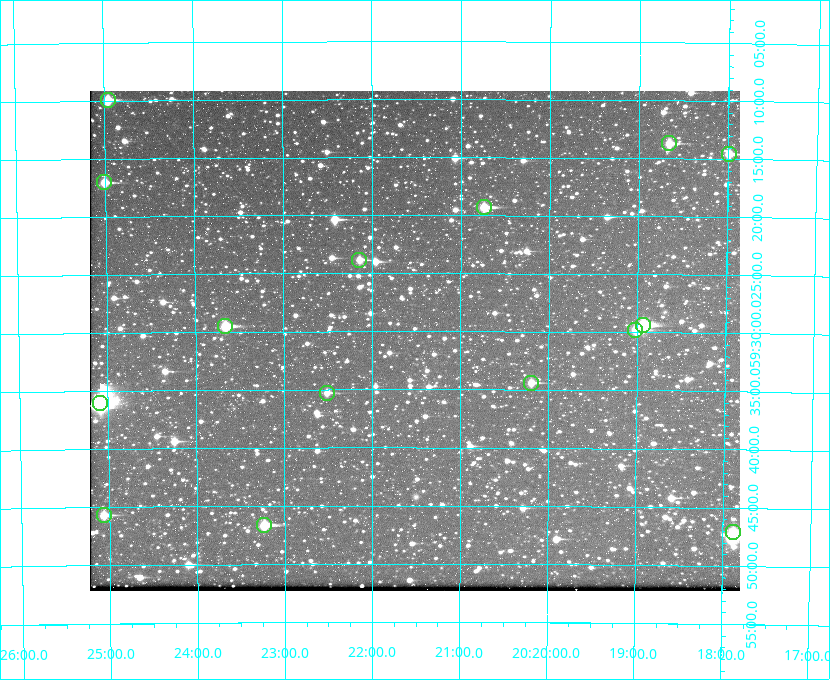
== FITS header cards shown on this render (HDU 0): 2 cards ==
NAXIS1  =                  650 / Width of table row in bytes
NAXIS2  =                  500 / Number of rows in table

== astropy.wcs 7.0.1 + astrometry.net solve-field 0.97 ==
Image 650 x 500 px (HDU 0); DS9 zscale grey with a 90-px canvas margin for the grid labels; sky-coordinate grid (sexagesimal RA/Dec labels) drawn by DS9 from the SOLVED WCS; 15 Tycho-2 reference stars matched to detected sources circled (green)
Header WCS: none
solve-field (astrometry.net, Tycho-2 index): SOLVED blind (the file carries no WCS)
Solved WCS: RA---TAN-SIP/DEC--TAN-SIP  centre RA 20:21:31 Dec +59:31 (305.38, +59.51 deg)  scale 5.17 arcsec/px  FOV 56.0' x 43.1'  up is +180 deg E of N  parity flipped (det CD > 0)
(file carries no celestial WCS; the grid is the blind solution)
Tycho-2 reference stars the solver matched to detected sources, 15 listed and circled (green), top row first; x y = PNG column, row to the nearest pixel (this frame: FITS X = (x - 90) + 1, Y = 500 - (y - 91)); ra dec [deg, ICRS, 3 dp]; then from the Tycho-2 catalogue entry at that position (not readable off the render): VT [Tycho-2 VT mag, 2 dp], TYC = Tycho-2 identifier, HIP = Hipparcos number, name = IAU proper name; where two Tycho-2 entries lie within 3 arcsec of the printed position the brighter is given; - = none
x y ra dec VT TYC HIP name
108 100 306.240 +59.165 8.78 3949-1539-1 100701 -
669 143 304.666 +59.228 9.63 3949-1325-1 - -
729 154 304.498 +59.243 9.91 3949-663-1 - -
104 182 306.252 +59.284 9.41 3949-1643-1 - -
484 207 305.185 +59.322 8.95 3949-1869-1 - -
359 260 305.535 +59.397 10.37 3949-1383-1 - -
643 325 304.733 +59.490 8.93 3949-1451-1 - -
225 326 305.915 +59.492 9.25 3949-1149-1 - -
635 330 304.755 +59.496 9.37 3949-615-1 - -
531 383 305.049 +59.573 10.18 3949-1099-1 - -
327 393 305.628 +59.588 10.19 3949-1517-1 - -
100 403 306.271 +59.600 6.45 3949-2016-1 100714 -
104 515 306.265 +59.761 9.71 3949-555-1 - -
264 525 305.808 +59.778 8.73 3949-715-1 100545 -
733 532 304.470 +59.785 9.54 3949-1615-1 - -